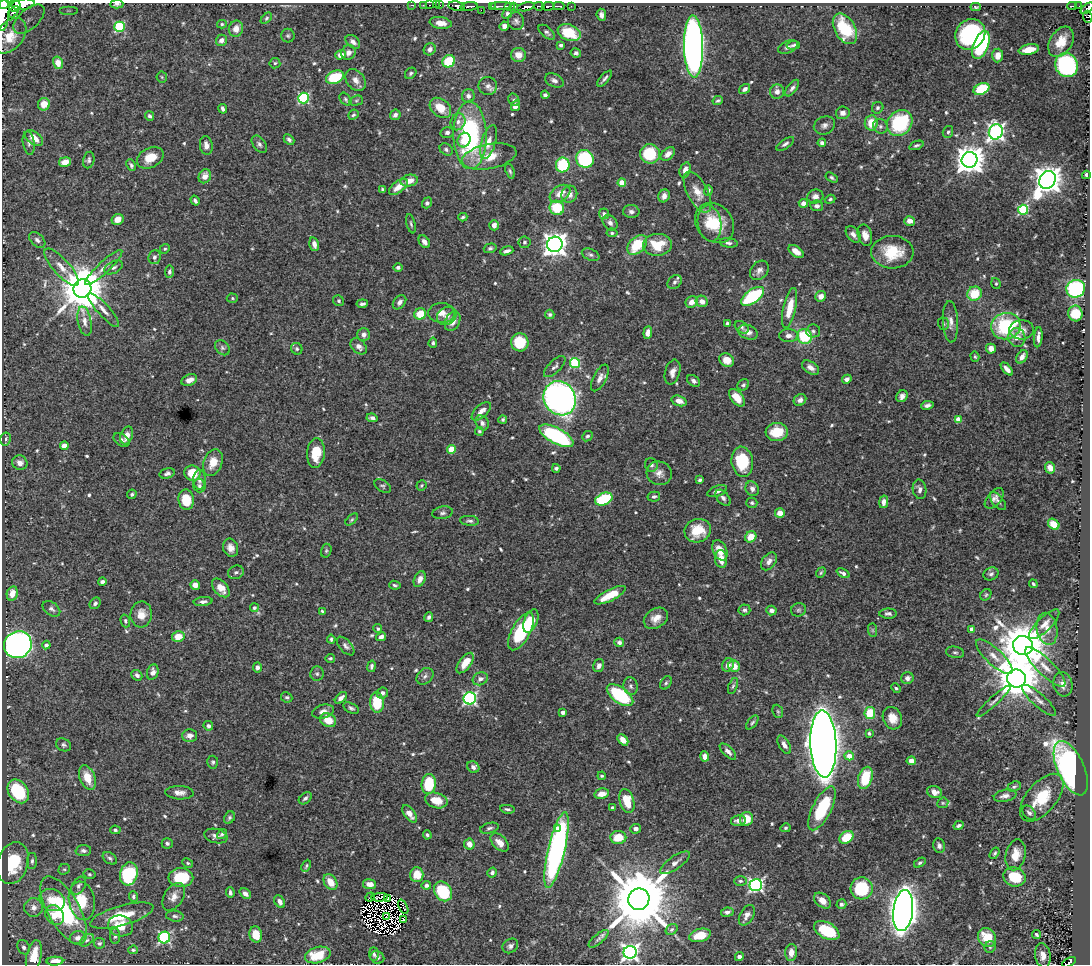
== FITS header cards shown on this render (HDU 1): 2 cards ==
NAXIS1  =                 1088
NAXIS2  =                  962

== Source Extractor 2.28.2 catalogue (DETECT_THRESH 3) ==
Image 1088 x 962 px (HDU 1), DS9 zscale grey, 1 PNG px = 1 image px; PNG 1092 x 966 px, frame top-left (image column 1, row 962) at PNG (2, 3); each listed source drawn as its Kron ellipse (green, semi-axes under 4 px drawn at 4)
Background 0.632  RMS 0.015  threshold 0.046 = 3 sigma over >= 5 px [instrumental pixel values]
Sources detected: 651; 6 with non-positive FLUX_AUTO (blend fragments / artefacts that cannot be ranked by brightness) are neither listed nor drawn; of the other 645, the 500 brightest by FLUX_AUTO listed and drawn (145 fainter detections omitted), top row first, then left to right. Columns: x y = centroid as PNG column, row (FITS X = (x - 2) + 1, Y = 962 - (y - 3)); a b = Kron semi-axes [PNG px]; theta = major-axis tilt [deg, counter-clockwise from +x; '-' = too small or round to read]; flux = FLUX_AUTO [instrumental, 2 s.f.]
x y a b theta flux
4 4 5 4 - 720
23 4 12 5 8 1600
117 4 6 3 3 2
411 5 3 2 - 12
423 5 2 2 - 10
430 5 3 2 - 24
436 5 2 2 - 18
440 5 2 2 - 15
15 6 6 5 - 840
457 6 8 4 -10 880
469 6 8 3 6 630
492 6 3 2 - 120
501 6 10 2 0 280
510 6 5 2 - 130
514 6 4 2 - 110
539 6 5 3 - 300
548 6 6 3 7 640
559 6 5 2 - 150
571 6 2 2 - 5.5
1072 6 5 2 - 71
1079 6 2 2 - 3
526 7 9 3 11 1200
976 7 5 3 - 1.5
1087 8 7 4 39 400
481 10 2 2 - 93
68 11 9 4 0 2.6
3 12 19 6 87 2400
14 12 7 4 49 330
507 13 6 4 65 2.6
601 15 6 4 -84 3.8
1088 17 6 4 -87 88
266 18 7 4 45 1.8
29 19 19 10 42 15
516 21 9 8 - 3.7
441 23 11 5 -9 10
222 24 5 4 - 1.5
504 26 5 4 - 4.3
119 27 5 5 - 74
236 29 8 7 - 9.2
845 29 17 10 -60 50
547 32 9 5 -40 3.3
569 33 12 8 -21 43
970 34 16 14 49 120
10 36 20 13 50 20
288 36 7 6 - 1.9
221 40 6 5 - 6.3
353 42 8 5 -41 4.5
1061 42 16 11 58 20
561 45 3 3 - 2.2
793 45 7 4 6 1.9
981 45 15 7 68 100
693 46 31 9 -89 760
788 47 10 6 22 4
430 49 6 5 - 4.3
1029 50 10 5 10 15
348 52 7 7 - 4.9
576 53 5 4 - 3
341 55 5 4 - 6.6
518 55 7 7 - 11
998 55 7 5 86 10
449 61 6 6 - 40
58 63 6 5 - 5.9
275 63 5 5 - 1.9
1066 65 12 11 - 140
411 73 6 5 - 1.9
162 77 6 5 - 1.5
335 77 9 6 21 38
605 79 10 3 48 2.9
356 80 12 8 -52 7.9
554 80 10 6 -26 4.4
488 86 9 9 - 5.4
792 88 10 4 54 3.4
745 89 6 4 34 3.9
981 89 8 5 25 54
777 92 7 7 - 5.4
545 95 4 4 - 2.5
468 96 7 6 - 4.4
303 98 5 5 - 100
346 99 7 5 -52 2
514 100 6 5 - 2
356 101 7 5 16 1.9
718 101 5 4 - 2
44 104 6 6 - 13
516 106 5 4 - 9.1
440 108 12 8 -40 19
878 108 6 5 - 2.7
223 109 5 3 - 3.3
843 113 6 6 - 5.2
353 115 5 4 - 2
395 115 6 5 - 3.3
150 116 5 4 - 2.9
458 122 8 7 - 4.7
871 123 7 6 - 18
900 123 14 11 48 79
824 125 11 8 24 4.8
880 126 8 7 - 3.3
948 132 6 5 - 2.3
996 132 7 7 - 370
447 133 6 5 - 3
470 135 34 16 -89 150
34 138 10 6 -37 12
289 139 6 4 -43 2.7
464 140 7 6 - 12
488 142 18 7 74 12
29 143 12 6 -81 3.6
822 143 4 4 - 3.6
259 144 10 6 -52 3.2
785 144 10 4 33 3.1
206 145 9 6 -82 5.9
916 145 7 4 22 2.1
446 149 7 5 -37 2.8
650 154 10 9 - 45
668 154 8 5 42 6.6
489 157 28 12 11 24
150 158 14 10 27 15
585 159 9 8 - 80
89 160 8 5 79 2.5
970 160 8 7 - 1500
65 162 6 5 - 9.9
131 165 6 4 -64 2.2
563 165 7 7 - 52
685 170 8 5 71 6.8
510 171 8 4 -71 2
1086 175 4 3 - 2
205 176 7 6 - 9.1
832 178 7 4 -33 2.1
1047 180 9 7 53 1500
409 181 8 6 13 10
622 183 4 4 - 25
398 187 11 5 38 10
382 189 4 3 - 1.5
708 190 5 3 - 2.4
697 192 22 10 -62 14
560 194 11 7 34 11
569 194 8 8 - 7
664 196 6 5 - 5.5
815 196 8 7 - 5.6
830 199 5 4 - 1.8
195 201 5 3 - 3.1
427 203 6 5 - 2.3
803 203 5 4 - 6.2
817 206 6 5 - 3.8
557 208 7 7 - 38
1023 210 5 5 - 86
631 212 8 6 -3 3.5
604 214 5 5 - 2.8
463 217 4 3 - 1.8
118 219 6 5 - 8.7
910 221 5 4 - 7.3
610 223 8 6 -49 4.4
710 223 18 11 -81 22
715 223 22 18 -49 35
411 224 10 4 -76 2
494 225 5 4 - 5.3
612 233 5 4 - 2.1
853 234 9 6 -51 4.7
865 235 11 7 -75 8.6
37 240 9 6 -43 3.7
424 242 7 5 -55 5.1
524 242 6 6 - 2.1
729 243 9 4 -7 2.9
314 244 7 4 -76 5.3
555 244 8 7 - 890
637 245 12 7 44 41
657 245 14 11 4 28
490 248 6 4 17 2
165 249 5 4 - 1.5
507 251 7 3 17 3.7
796 251 8 5 -36 8.9
892 252 21 16 -1 38
591 255 9 5 -23 3
154 257 7 6 - 3.3
62 267 24 8 -48 12
114 267 10 6 26 3.2
398 267 4 4 - 2.6
104 268 25 5 43 9.1
759 270 11 8 49 5.2
169 272 6 4 84 2.6
675 282 8 6 42 3.2
996 283 5 4 - 1.5
82 289 9 9 - 5000
1076 289 9 8 - 130
974 294 7 7 - 25
752 296 13 6 35 86
821 296 5 5 - 7.5
232 298 5 4 - 1.5
339 301 6 5 - 1.6
702 301 6 5 - 7.5
400 302 8 5 49 4.3
692 302 6 5 - 6.8
362 304 5 3 - 2.7
790 308 20 6 77 20
103 310 22 6 -47 8.2
442 313 13 10 -2 9.6
1075 313 8 7 - 29
420 314 6 5 - 22
550 314 5 4 - 2.3
447 316 10 8 35 6.6
85 321 15 7 -79 7.6
453 321 10 7 65 11
950 322 21 7 -87 8.1
727 323 3 3 - 1.9
943 324 6 5 - 1.9
1006 326 15 13 15 83
742 327 7 5 -37 2.7
1022 330 12 9 4 7.5
813 331 7 6 - 2.6
648 332 6 4 84 4.9
748 332 10 7 -20 6.7
364 335 6 6 - 4.9
789 336 10 6 -3 4.9
805 336 8 7 - 48
1017 337 9 8 - 8.5
1038 337 10 3 84 4.6
520 342 9 8 - 36
433 343 5 4 - 1.9
359 346 9 6 -43 6
222 348 8 6 -45 2.8
297 349 6 5 - 2.2
991 349 5 4 - 8
975 357 5 4 - 1.5
1022 357 7 5 57 6.2
727 360 8 6 -32 12
575 363 5 5 - 83
555 367 14 6 44 3.7
811 368 9 5 -33 5.9
1007 369 8 4 -48 5.7
672 372 13 7 75 6.8
600 378 14 6 63 7.2
847 379 5 4 - 4.4
189 380 8 5 22 7.6
694 381 7 5 -40 3.3
743 385 6 5 - 1.9
902 396 6 5 - 4.5
560 398 17 15 -59 410
737 398 10 6 -50 17
800 400 6 5 - 4.4
679 401 8 5 -19 8.1
927 405 6 4 12 3.4
481 411 12 6 43 6.6
372 418 6 3 -8 3.1
958 419 4 4 - 13
503 420 4 4 - 1.7
482 423 8 6 -58 4.3
479 431 4 4 - 1.8
777 432 11 9 5 27
127 435 9 6 71 9.4
556 436 19 8 -28 130
587 436 6 4 43 2.1
5 439 6 5 - 3.1
121 440 9 6 -36 3.1
64 446 4 4 - 14
451 449 4 4 - 29
316 453 15 9 84 25
213 462 14 9 70 15
742 462 15 10 -81 47
20 463 7 7 - 6.8
651 465 7 6 - 3.1
556 468 4 3 - 2.2
1050 468 6 5 - 8.2
167 473 7 5 15 3.3
192 473 8 7 - 26
659 473 12 11 - 8.2
199 480 10 6 -88 5.5
700 480 4 3 - 2.3
421 485 5 5 - 1.5
199 486 6 6 - 3
383 486 9 5 -33 2.3
752 489 8 6 -64 4.5
920 489 9 6 -81 5
717 491 10 5 20 4.5
132 494 5 4 - 2.1
654 497 6 5 - 2.3
723 498 9 6 -48 3.9
994 498 12 7 49 5.4
604 499 9 6 24 58
186 500 10 7 -82 24
998 501 11 5 -50 3.2
884 502 6 4 78 6.7
752 503 5 5 - 2
442 513 10 6 11 3.3
780 513 5 5 - 9.2
352 520 7 4 42 1.6
470 521 9 5 -5 2.8
1054 524 6 5 - 16
698 531 13 11 18 26
751 537 6 5 - 18
231 548 9 7 -69 7.1
720 550 11 7 -65 13
326 551 7 5 75 1.9
721 559 9 6 -84 11
769 561 10 6 53 6.3
236 572 8 6 23 2.9
821 573 5 4 - 1.5
843 573 7 3 -27 3.6
991 574 8 6 25 2.9
420 579 8 5 65 7.1
102 582 4 3 - 2.9
1033 584 4 3 - 1.5
195 585 5 4 - 8.4
395 585 6 4 -9 1.9
221 588 11 7 -48 11
12 593 7 5 77 11
610 595 17 5 27 22
986 595 6 5 - 1.7
203 601 9 4 6 3.9
95 603 6 5 - 2.8
254 608 4 4 - 2.9
51 609 10 6 -38 3.3
744 610 6 5 - 2.4
771 610 5 5 - 4.5
798 610 7 6 - 2.5
322 611 4 3 - 1.6
141 614 13 10 85 13
888 614 9 5 0 3.3
429 617 5 4 - 2.8
656 618 13 9 33 10
125 621 6 4 -74 1.9
531 621 12 6 68 22
1044 624 20 7 44 9.1
378 629 5 4 - 1.8
972 629 4 4 - 7.1
1047 629 16 10 -80 13
872 630 7 4 -89 1.8
521 631 21 9 62 65
178 637 6 5 - 15
381 637 5 4 - 4.5
331 639 4 3 - 2
619 642 5 4 - 3.1
18 645 14 13 - 530
46 645 4 4 - 3.4
1023 645 10 9 - 4900
346 646 11 6 -48 3.7
955 652 9 5 -11 2.5
994 657 24 8 -43 12
330 658 5 3 - 1.5
465 663 12 5 53 15
728 665 7 5 60 6.6
371 666 6 4 79 2.3
599 666 7 5 73 4.4
734 666 6 5 - 11
257 667 5 4 - 3.4
1045 667 27 8 -44 14
153 672 8 5 72 5.3
317 674 7 6 - 2.4
137 675 6 4 -41 3.1
425 676 9 7 43 3.9
907 678 6 6 - 3.3
1017 678 9 9 - 4000
480 679 8 6 23 4.6
666 683 7 5 56 2
1063 684 12 9 -77 9.9
631 686 9 7 -76 3.5
733 686 8 4 70 2
896 688 5 4 - 1.9
382 693 6 5 - 3.7
620 695 15 7 -36 90
287 697 6 5 - 1.9
341 698 7 4 43 4.9
470 698 6 6 - 190
1039 700 22 6 -42 9.8
994 701 23 4 42 5.9
377 702 10 7 -87 35
351 708 8 5 -27 2.6
778 711 7 5 -68 1.8
323 712 11 6 15 5.6
563 712 4 3 - 4.9
870 713 6 5 - 33
892 718 11 9 -65 12
328 720 8 6 -27 14
752 723 8 4 51 2.1
208 726 5 4 - 2.8
869 733 4 3 - 1.6
190 736 7 6 - 6.7
623 740 6 4 -48 9.1
823 744 33 13 -88 2300
63 745 8 6 -27 2.8
784 745 10 5 -60 5.1
728 751 10 5 -44 4.4
705 756 5 4 - 6.9
849 756 5 4 - 12
911 761 4 4 - 5.9
213 762 6 5 - 2.2
473 767 6 5 - 3.8
1071 768 29 13 -66 550
602 776 4 3 - 1.6
87 778 13 7 -68 18
865 778 11 7 72 38
429 784 10 7 84 45
1014 787 7 5 24 2
18 791 13 9 -54 71
934 792 7 6 - 8
179 793 14 6 -3 6.2
602 794 7 5 11 9.6
1005 796 11 6 11 5.9
305 798 7 5 39 2.9
1042 798 28 15 50 42
436 800 11 7 -16 18
627 801 12 7 -75 26
943 803 6 5 - 1.5
613 808 4 3 - 5.4
822 808 24 9 63 61
507 809 7 4 -8 2.2
1029 813 8 5 -48 3.3
409 814 10 5 -55 8.3
229 818 6 5 - 2.4
746 819 7 6 - 18
738 821 7 5 13 5.3
959 825 5 3 - 2.6
489 828 9 5 14 3
557 828 4 4 - 9.5
786 828 5 4 - 1.9
636 829 5 4 - 4.7
115 830 5 4 - 2
222 834 5 4 - 1.9
427 835 4 3 - 2
216 836 12 7 -14 4.8
618 837 8 6 1 21
846 837 7 5 36 25
500 842 11 6 -45 8.7
167 843 5 5 - 2.5
469 844 5 5 - 9.1
939 846 7 6 - 4
556 850 39 8 77 340
83 851 8 5 3 3.1
995 853 6 4 57 1.9
1015 855 15 10 77 16
110 858 8 5 -36 2.6
32 861 8 5 88 2.5
13 863 21 15 72 48
188 863 6 4 -27 1.6
675 863 17 6 35 6.9
920 863 6 4 31 2.2
306 866 6 4 64 1.7
64 869 6 5 - 1.7
492 873 5 4 - 3.4
89 874 6 4 -14 1.6
129 874 12 8 74 85
417 875 7 6 - 18
1014 877 11 9 -18 35
181 878 12 9 -1 48
740 881 6 4 -1 1.9
330 882 8 6 -55 14
370 884 6 5 - 8.4
426 885 5 4 - 3.3
756 885 6 6 - 240
79 886 10 6 58 3.6
862 888 11 11 - 61
443 891 10 8 -56 62
230 893 5 3 - 2.7
245 894 6 4 -40 5.4
133 896 5 4 - 2.1
174 897 15 9 59 8.7
370 897 5 3 - 2.2
379 897 8 2 5 2.3
388 899 3 2 - 1.9
639 899 11 10 - 11000
52 900 13 10 -27 19
82 901 19 13 -81 33
822 901 9 6 -39 9.4
280 902 7 5 -57 4.4
841 904 5 5 - 2.7
34 907 9 9 - 7.2
403 907 8 3 -65 4.5
64 910 38 16 -60 100
903 911 21 10 83 1400
727 912 6 4 8 3.5
55 915 10 8 -49 18
747 915 11 6 60 5.9
122 916 33 10 16 31
175 916 9 5 -8 2.8
386 916 4 2 - 1.6
404 919 3 3 - 3.7
121 926 13 10 -14 19
672 929 6 5 - 1.8
827 931 14 8 -29 53
256 934 8 6 -75 19
1036 934 4 3 - 1.7
700 935 11 6 15 14
115 936 8 5 -84 2.3
78 938 8 6 20 5.6
164 938 6 5 - 140
987 938 10 8 -54 28
598 939 12 5 40 2.7
87 940 8 5 41 2.3
99 943 5 5 - 2.1
510 946 8 6 36 3.9
24 947 7 6 - 3.6
990 947 6 5 - 2
133 950 5 3 - 1.6
630 952 6 6 - 380
791 952 8 6 84 8.5
374 954 7 4 -88 2.3
318 955 13 8 15 32
34 956 16 7 78 28
1043 956 12 8 -80 7.1
377 957 7 6 - 3.6
739 957 4 4 - 3.9
55 961 8 4 3 13
1069 962 7 4 28 170
At the frame edge (FLAGS 8, measured only in part): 8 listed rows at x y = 4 4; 23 4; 117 4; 1087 8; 3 12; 1088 17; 10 36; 1069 962
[145 fainter detections neither listed nor drawn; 6 non-positive-flux detections neither listed nor drawn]